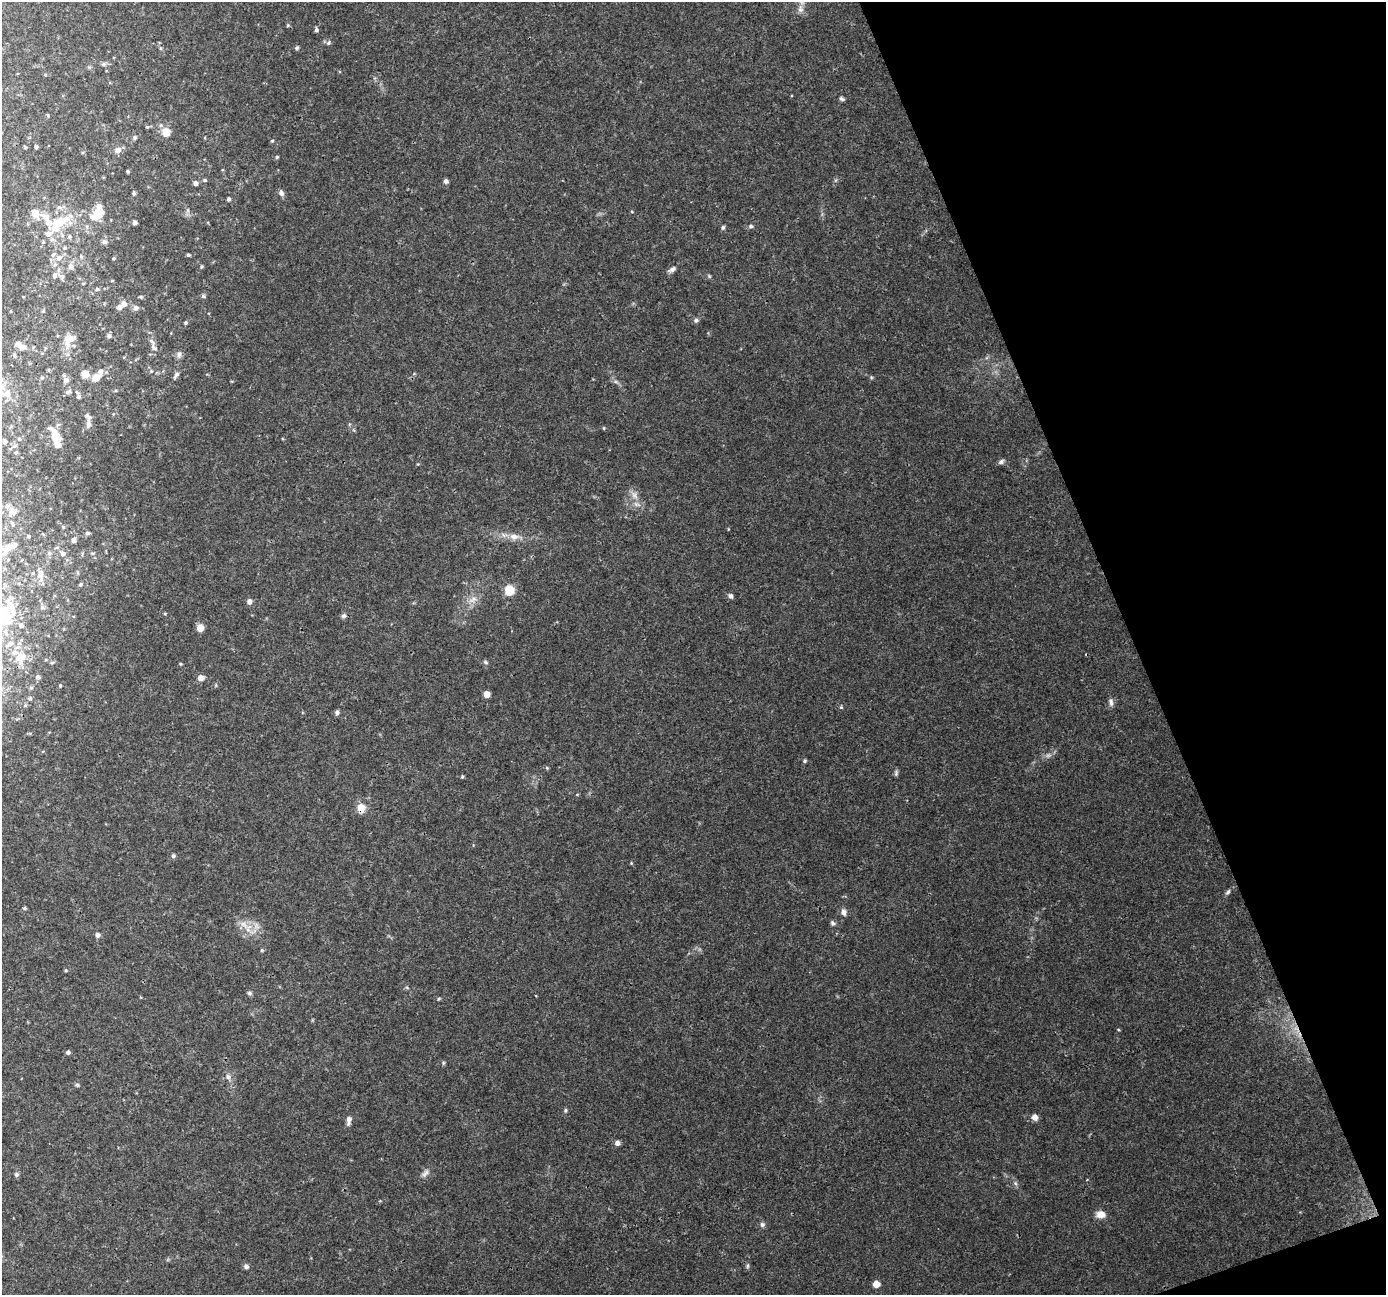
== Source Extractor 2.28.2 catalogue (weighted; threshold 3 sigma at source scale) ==
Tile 12 of 4 x 4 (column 4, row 3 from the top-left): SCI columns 4154-5537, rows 1427-2719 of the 5537 x 5383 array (HDU 1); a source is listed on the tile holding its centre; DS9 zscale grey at full resolution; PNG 1388 x 1297 px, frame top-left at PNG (2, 2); no overlay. Shown black and unused: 19% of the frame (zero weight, under 3 of 4 exposures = <1% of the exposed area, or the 3 px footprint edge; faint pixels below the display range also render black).
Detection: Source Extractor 2.28.2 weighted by HDU 2 'WHT'; one run over the whole footprint, this tile lists its part. Background 0.0384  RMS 0.0037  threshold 0.0165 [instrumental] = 3 sigma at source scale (4.5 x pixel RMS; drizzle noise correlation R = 1.50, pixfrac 1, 0.0396/0.0396 arcsec/px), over >= 5 px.
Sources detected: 156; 1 too faint to see at this stretch — not listed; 18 inside a brighter listed object's ellipse — not listed separately; the other 137 listed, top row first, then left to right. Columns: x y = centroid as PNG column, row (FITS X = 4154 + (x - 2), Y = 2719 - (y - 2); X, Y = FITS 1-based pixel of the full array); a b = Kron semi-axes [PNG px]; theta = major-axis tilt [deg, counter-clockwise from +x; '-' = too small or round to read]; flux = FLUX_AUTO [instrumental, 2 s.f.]
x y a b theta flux
800 9 10 8 -90 1.8
288 25 5 3 - 0.36
316 30 5 5 - 0.79
329 43 6 6 - 0.76
297 48 5 4 - 0.57
104 64 6 5 - 0.69
45 75 4 4 - 0.35
842 99 7 5 -22 0.69
147 127 5 4 - 0.43
166 132 8 8 - 4.7
135 137 6 5 - 0.7
272 141 5 4 - 0.39
36 147 4 3 - 0.75
118 150 7 6 - 2.1
277 157 5 4 - 0.54
128 171 3 3 - 0.48
205 180 5 4 - 0.51
446 181 5 5 - 0.98
195 183 5 5 - 1.4
134 193 5 4 - 0.52
281 193 8 6 -51 1.2
229 199 4 4 - 0.86
188 210 7 4 89 0.71
35 213 6 5 - 7.3
97 215 15 10 15 5.3
58 223 30 14 41 12
135 223 4 4 - 1.3
751 226 6 5 - 0.71
723 227 5 5 - 0.73
70 236 5 5 - 0.66
104 242 6 5 - 1.1
188 255 4 3 - 0.6
81 256 5 3 - 0.42
59 258 9 7 53 2
113 258 4 3 - 0.38
71 266 7 6 - 1.5
202 266 5 4 - 0.44
672 269 11 6 31 1.2
54 275 7 5 74 1.1
112 281 4 2 - 0.23
83 283 4 3 - 0.29
97 289 4 4 - 0.53
203 296 6 5 - 0.62
141 297 5 4 - 0.45
124 304 7 6 - 1.7
136 308 7 6 - 1.1
696 320 6 5 - 0.85
186 323 4 4 - 0.52
109 336 6 5 - 0.73
69 339 9 8 - 6
18 344 6 6 - 1.6
154 348 9 6 -49 1
179 354 8 6 76 1.1
49 370 5 3 - 0.31
85 374 5 5 - 7.5
176 375 11 5 51 0.85
96 377 9 7 30 3.9
42 378 5 3 - 0.44
66 380 7 7 - 1.6
68 392 10 5 33 0.89
7 393 10 9 - 2.5
78 396 9 5 -70 0.94
88 424 8 6 -84 1.6
55 436 20 10 -60 5.2
19 439 5 3 - 0.35
5 442 5 5 - 0.83
15 446 6 4 18 0.47
16 452 5 3 - 0.37
1001 462 8 5 38 0.91
634 495 9 7 -63 1.7
12 512 9 8 - 2.6
13 525 5 4 - 0.5
63 527 5 4 - 0.42
87 533 6 5 - 0.62
28 536 4 4 - 0.51
514 537 14 8 -5 2.7
73 540 5 5 - 1.3
8 548 22 10 54 5.3
49 553 7 4 -72 0.59
63 554 6 6 - 1.4
40 574 12 8 79 2.7
81 584 5 4 - 0.44
509 590 8 7 - 8.6
730 596 6 5 - 1
473 599 11 8 46 2.4
249 601 6 6 - 1.4
165 613 5 3 - 0.34
343 616 7 6 - 0.86
21 625 5 4 - 0.73
200 628 7 6 - 3
10 644 7 6 - 1
18 647 6 4 -18 0.63
18 657 13 8 62 2.5
485 662 6 5 - 0.61
181 664 4 3 - 0.39
38 677 5 5 - 0.88
201 678 5 5 - 3
60 685 4 3 - 0.38
31 688 5 5 - 0.54
487 694 5 5 - 4.6
30 698 6 5 - 0.55
1111 702 11 5 -88 1.2
841 707 4 4 - 0.4
337 712 6 5 - 0.82
805 761 5 5 - 0.56
547 768 5 4 - 0.45
896 773 8 5 82 0.71
462 777 5 4 - 0.43
361 808 9 9 - 3.7
173 856 6 5 - 0.7
1228 892 8 5 51 0.79
24 908 5 4 - 0.49
843 912 8 6 -75 1.6
832 923 7 5 -62 0.78
243 924 11 7 -38 2.6
97 935 6 6 - 1.1
262 950 5 4 - 0.42
66 970 5 3 - 0.4
249 993 7 5 -16 0.69
439 999 5 3 - 0.39
1118 1029 4 3 - 0.3
68 1052 4 4 - 1
443 1063 5 4 - 0.43
228 1077 8 6 -74 1.1
77 1085 5 4 - 0.57
565 1110 5 4 - 0.52
1035 1117 7 6 - 1.9
349 1120 11 5 82 1.7
617 1143 6 5 - 1.3
425 1173 13 6 49 1.4
16 1174 6 6 - 0.72
1015 1183 6 5 - 0.71
1100 1214 12 9 0 2.6
762 1225 7 7 - 0.92
246 1266 6 6 - 1
748 1266 7 4 89 0.57
876 1284 5 5 - 5.5
Overlapping masked pixels (flux is a lower limit): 1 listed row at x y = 361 808
Isophote crosses this tile's border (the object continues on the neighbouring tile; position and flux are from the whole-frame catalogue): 1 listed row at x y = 8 548
Unlisted compact peaks at least as high as the median listed source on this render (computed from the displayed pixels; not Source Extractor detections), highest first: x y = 709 276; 871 377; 604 428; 631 863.